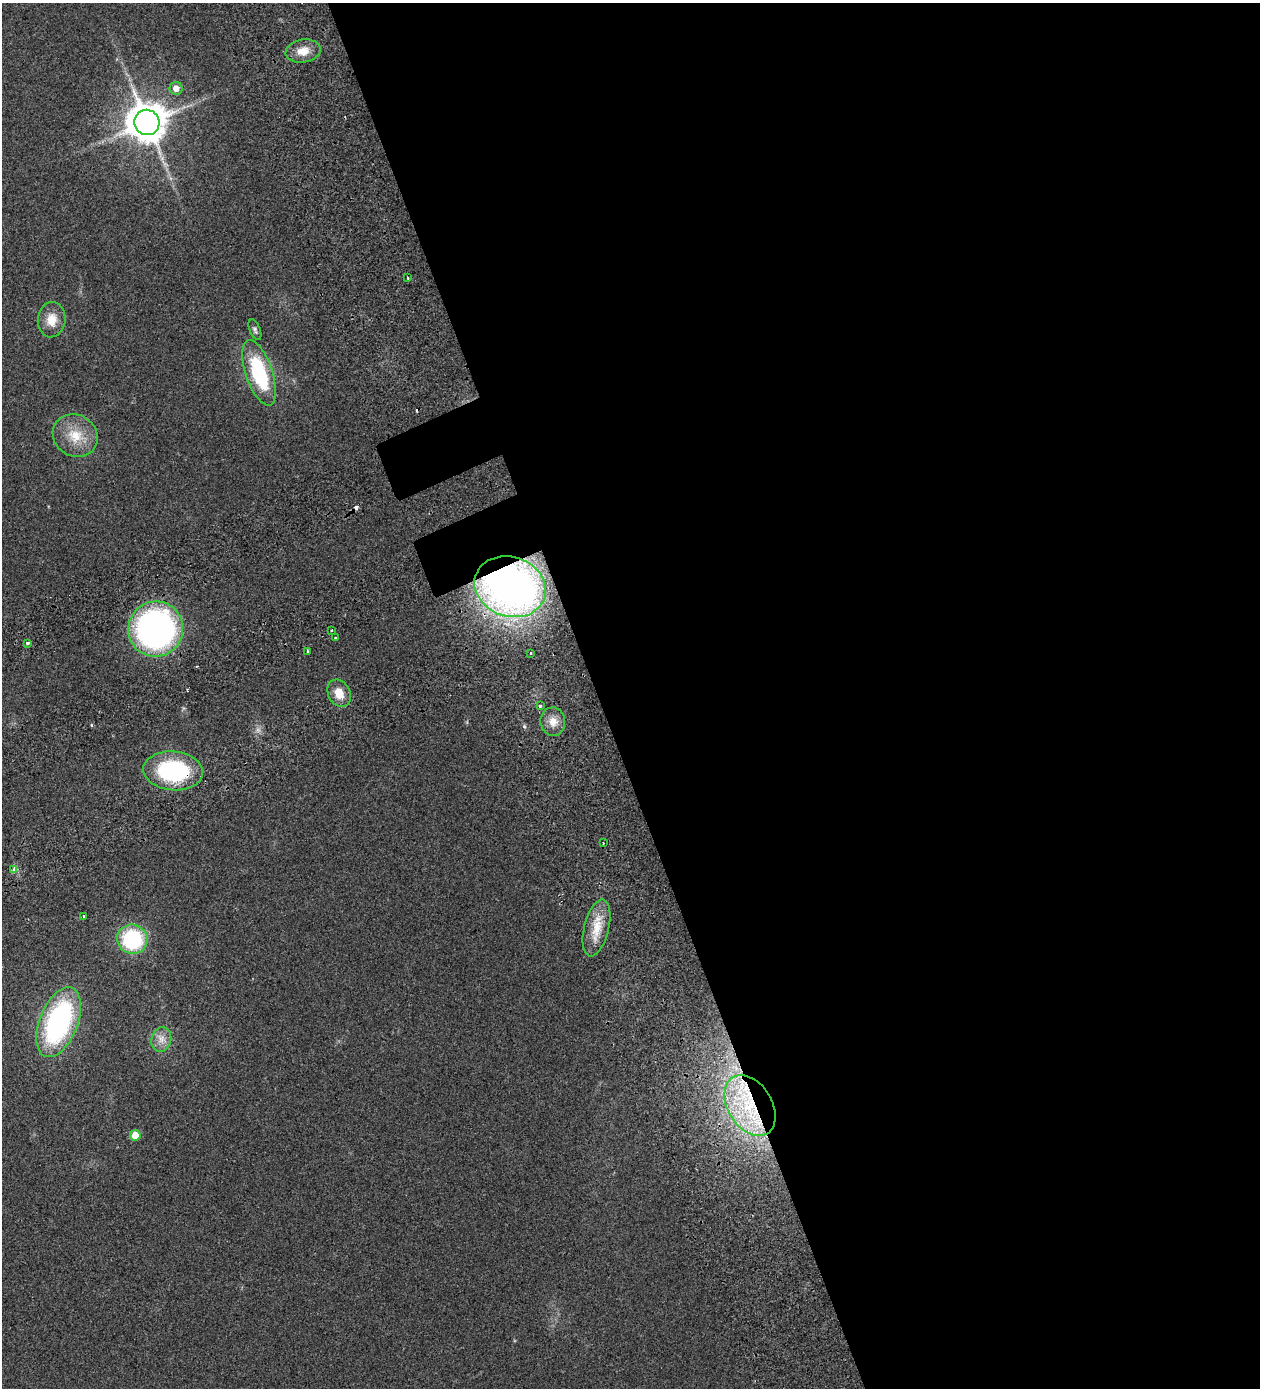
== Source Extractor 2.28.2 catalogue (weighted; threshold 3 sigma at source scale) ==
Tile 8 of 4 x 4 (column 4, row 2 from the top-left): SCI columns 4233-5490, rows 2914-4299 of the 5825 x 5828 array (HDU 1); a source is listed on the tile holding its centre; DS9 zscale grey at full resolution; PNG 1262 x 1390 px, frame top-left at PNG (2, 3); each listed source drawn as its Kron ellipse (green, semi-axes under 4 px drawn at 4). Shown black and unused: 54% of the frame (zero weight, under 2 of 3 exposures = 10% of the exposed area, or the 3 px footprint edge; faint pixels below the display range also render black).
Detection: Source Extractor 2.28.2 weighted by HDU 2 'WHT'; one run over the whole footprint, this tile lists its part. Background 0.127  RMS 0.018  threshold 0.0796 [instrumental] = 3 sigma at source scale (4.5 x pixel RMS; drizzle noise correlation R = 1.50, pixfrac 1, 0.05/0.05 arcsec/px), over >= 5 px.
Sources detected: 30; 2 cosmic-ray / hot-pixel residue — neither listed nor drawn; the other 28 listed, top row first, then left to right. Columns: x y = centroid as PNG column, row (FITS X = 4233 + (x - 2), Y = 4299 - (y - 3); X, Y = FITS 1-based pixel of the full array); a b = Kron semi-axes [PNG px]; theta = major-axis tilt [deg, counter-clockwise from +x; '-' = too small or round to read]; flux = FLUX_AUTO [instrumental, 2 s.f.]
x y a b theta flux
303 51 17 11 10 23
176 88 6 6 - 13
147 122 12 12 - 4200
408 278 3 3 - 2.4
52 320 17 14 84 26
255 330 11 5 -68 4.5
259 373 34 13 -71 130
75 436 23 20 -31 44
510 587 36 30 -19 930
156 629 28 27 - 560
332 631 3 3 - 5.2
335 638 3 2 - 2.6
27 643 3 3 - 4.8
308 652 4 2 - 1.5
531 653 3 3 - 4.2
339 693 14 11 -61 23
540 706 4 3 - 3.4
553 722 14 12 -83 19
173 771 30 19 -6 180
603 843 2 2 - 1.5
13 870 4 3 - 9.1
83 916 3 2 - 2.8
596 928 29 12 76 38
132 939 15 14 - 140
59 1022 37 19 69 310
161 1040 12 10 74 14
750 1106 33 22 -59 150
135 1135 5 5 - 32
Overlapping masked pixels (flux is a lower limit): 3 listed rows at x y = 510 587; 173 771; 750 1106
Unlisted compact peaks at least as high as the median listed source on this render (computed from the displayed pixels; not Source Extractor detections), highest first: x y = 524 726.